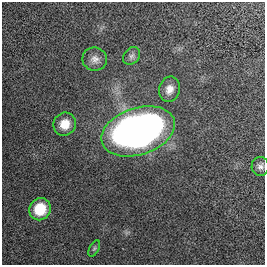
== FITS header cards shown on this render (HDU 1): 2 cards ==
NAXIS1  =                  263
NAXIS2  =                  263

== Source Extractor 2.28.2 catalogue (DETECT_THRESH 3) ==
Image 263 x 263 px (HDU 1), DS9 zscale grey, 1 PNG px = 1 image px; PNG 267 x 267 px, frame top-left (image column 1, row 263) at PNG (2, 2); each listed source drawn as its Kron ellipse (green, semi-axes under 4 px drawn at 4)
Background 0.0437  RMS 0.031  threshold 0.0944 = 3 sigma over >= 5 px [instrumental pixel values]
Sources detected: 8; all 8 listed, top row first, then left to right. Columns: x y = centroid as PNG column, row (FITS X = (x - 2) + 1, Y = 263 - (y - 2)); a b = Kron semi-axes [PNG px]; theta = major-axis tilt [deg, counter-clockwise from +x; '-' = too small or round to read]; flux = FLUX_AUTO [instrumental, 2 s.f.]
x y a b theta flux
132 56 10 7 50 8
95 59 12 11 - 15
169 89 13 10 76 18
65 124 12 11 - 31
138 131 38 23 18 1400
260 166 9 8 - 8.7
40 209 11 10 - 65
94 249 9 4 63 3.7